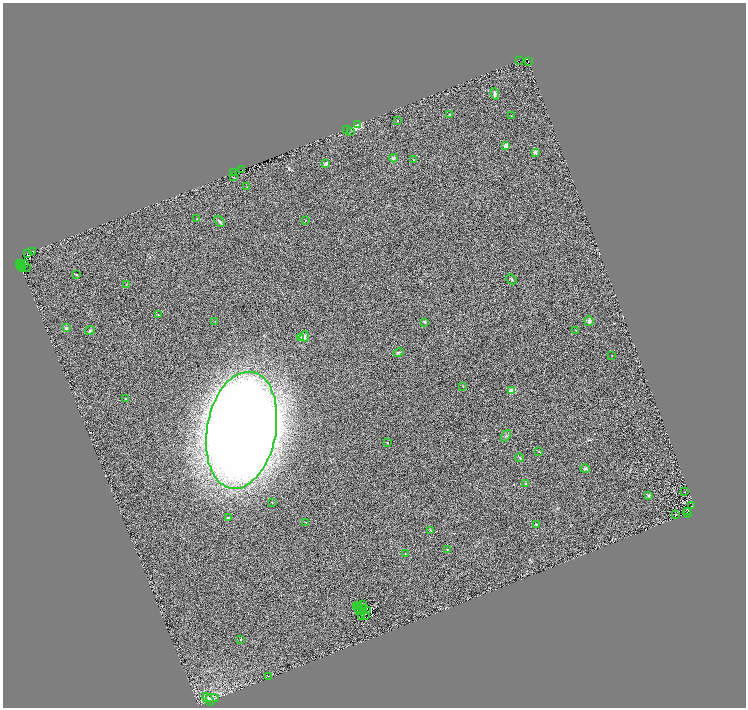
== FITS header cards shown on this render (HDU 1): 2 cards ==
NAXIS1  =                 1487
NAXIS2  =                 1411

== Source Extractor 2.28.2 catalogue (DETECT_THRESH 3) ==
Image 1487 x 1411 px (HDU 1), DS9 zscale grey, zoomed out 1/2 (1 PNG px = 2 x 2 image px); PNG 748 x 710 px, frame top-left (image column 2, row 1410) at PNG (3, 3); each listed source drawn as its Kron ellipse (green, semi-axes under 4 px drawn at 4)
Background 0.501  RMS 0.5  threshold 1.51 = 3 sigma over >= 5 px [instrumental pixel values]
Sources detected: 108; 29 cannot appear on this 1/2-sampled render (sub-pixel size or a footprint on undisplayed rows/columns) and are neither listed nor drawn; the other 79 listed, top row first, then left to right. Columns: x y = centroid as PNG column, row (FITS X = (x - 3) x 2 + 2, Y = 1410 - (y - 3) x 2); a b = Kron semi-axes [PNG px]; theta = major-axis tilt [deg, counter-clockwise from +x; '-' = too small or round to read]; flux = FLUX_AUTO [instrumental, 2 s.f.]
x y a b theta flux
519 60 3 2 - 150
528 62 3 1 - 8.3
495 94 6 3 -76 240
450 114 2 2 - 69
511 116 2 1 - 51
398 121 2 2 - 93
357 125 3 3 - 7000
346 129 2 2 - 36
350 132 2 1 - 44
506 146 2 2 - 1200
535 152 2 2 - 630
394 158 4 4 - 200
414 159 3 2 - 56
326 164 2 2 - 1000
242 170 2 1 - 230
234 173 2 1 - 94
234 177 2 1 - 53
247 187 2 1 - 32
197 219 2 2 - 57
306 220 3 2 - 46
220 221 6 3 -49 170
33 251 3 2 - 1100
28 253 3 2 - 1600
19 263 2 2 - 560
21 264 2 1 - 440
25 264 2 1 - 160
20 267 2 1 - 330
26 267 2 1 - 170
23 269 3 1 - 370
76 274 2 2 - 190
511 279 5 2 - 81
126 284 4 2 - 47
158 315 4 3 - 82
215 321 2 1 - 23
589 321 5 4 - 300
425 322 2 2 - 370
66 328 2 2 - 390
90 330 5 3 - 130
576 330 2 1 - 35
304 337 5 4 - 310
300 338 2 2 - 280
399 352 5 2 - 100
612 356 2 1 - 55
463 386 2 2 - 120
511 391 2 2 - 2900
125 398 2 2 - 110
242 430 59 34 80 150000
506 436 6 3 56 110
387 443 2 2 - 150
539 452 4 2 - 63
519 458 4 2 - 64
585 469 5 3 - 110
526 483 2 2 - 470
684 492 2 1 - 21
649 495 2 2 - 430
272 502 2 2 - 66
692 505 3 2 - 150
688 511 2 1 - 34
687 513 5 1 - 45
676 514 2 2 - 29
228 517 2 2 - 100
306 522 2 1 - 50
536 524 3 3 - 77
430 530 2 1 - 28
447 549 3 3 - 78
405 554 2 2 - 75
358 605 2 1 - 40
362 605 2 1 - 10
356 607 2 1 - 6.4
358 609 2 1 - 40
364 609 2 1 - 26
360 610 2 1 - 52
367 611 2 1 - 39
365 615 3 2 - 5.5
362 616 2 1 - 26
241 639 2 2 - 140
268 676 2 1 - 62
212 698 6 3 1 210
208 699 7 3 -48 190
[29 sub-pixel or undisplayed-footprint detections neither listed nor drawn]